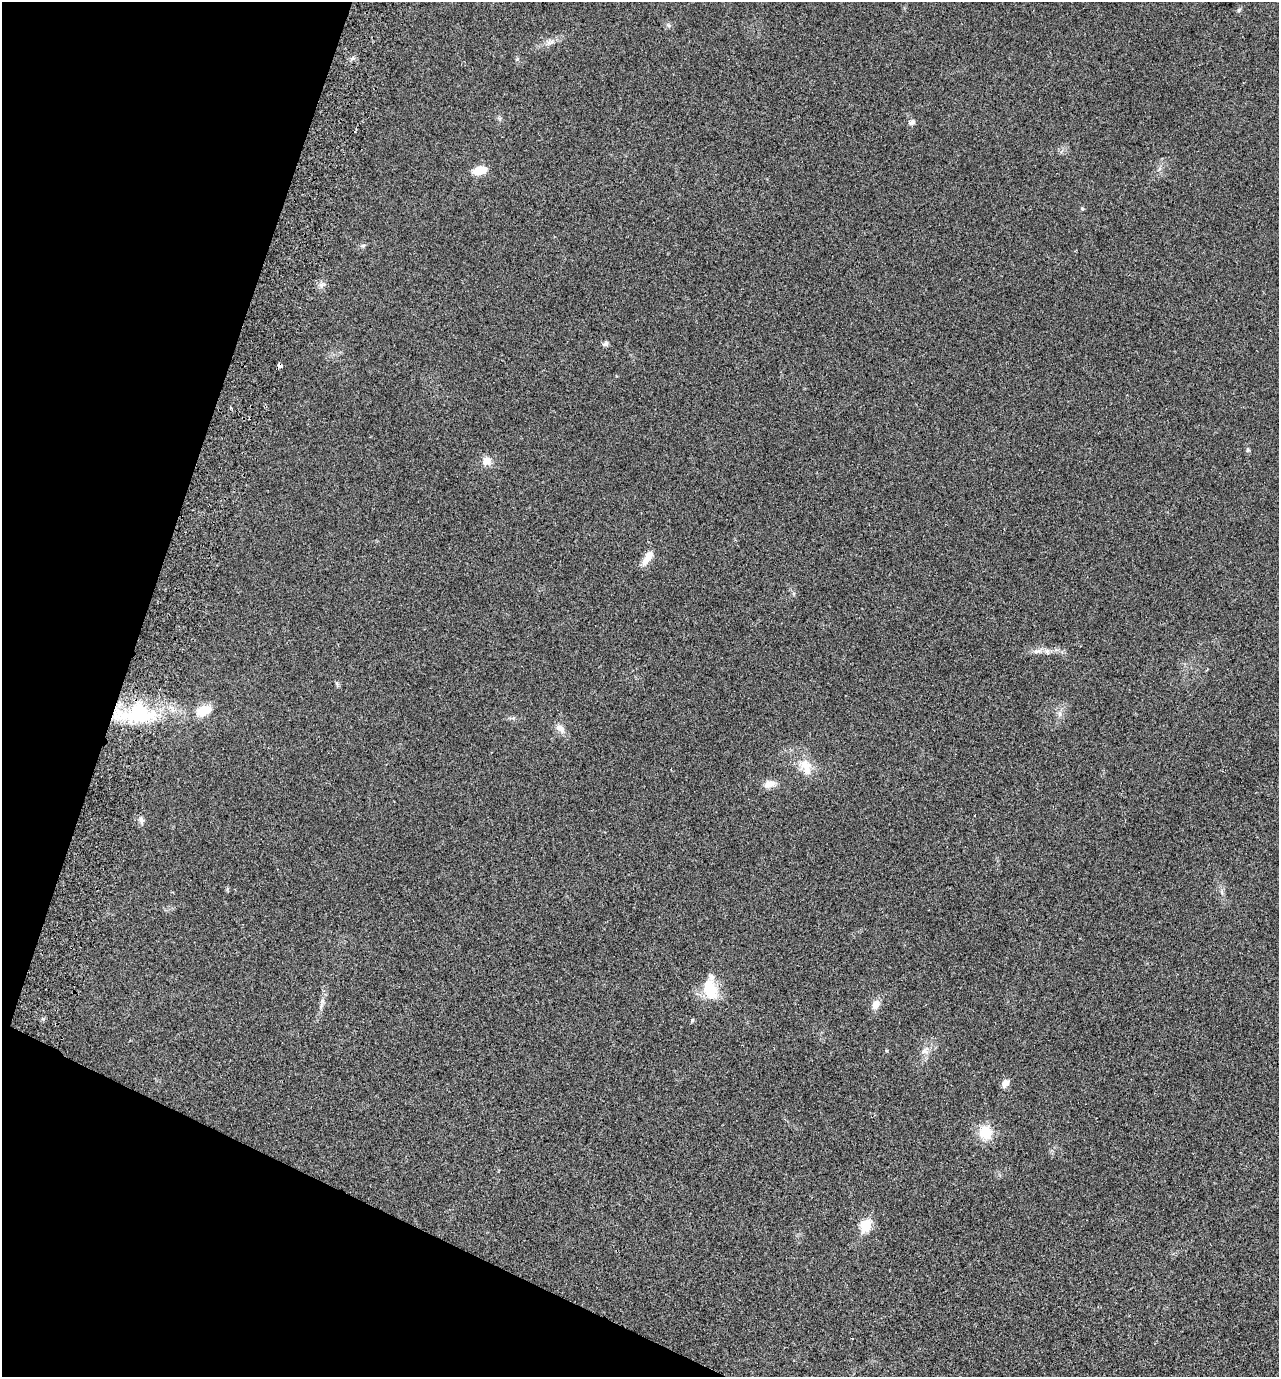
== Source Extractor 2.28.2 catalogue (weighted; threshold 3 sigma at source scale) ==
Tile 9 of 4 x 4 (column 1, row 3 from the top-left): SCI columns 325-1601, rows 1401-2775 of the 5624 x 5552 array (HDU 1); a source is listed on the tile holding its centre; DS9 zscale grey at full resolution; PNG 1281 x 1379 px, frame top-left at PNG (2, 2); no overlay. Shown black and unused: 18% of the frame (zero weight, under 2 of 3 exposures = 3% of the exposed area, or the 3 px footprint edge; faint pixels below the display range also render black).
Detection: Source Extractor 2.28.2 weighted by HDU 2 'WHT'; one run over the whole footprint, this tile lists its part. Background 0.0204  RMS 0.0053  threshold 0.024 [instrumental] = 3 sigma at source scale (4.5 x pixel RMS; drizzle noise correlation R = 1.50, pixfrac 1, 0.05/0.05 arcsec/px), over >= 5 px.
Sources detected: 38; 1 inside a brighter listed object's ellipse — not listed separately; the other 37 listed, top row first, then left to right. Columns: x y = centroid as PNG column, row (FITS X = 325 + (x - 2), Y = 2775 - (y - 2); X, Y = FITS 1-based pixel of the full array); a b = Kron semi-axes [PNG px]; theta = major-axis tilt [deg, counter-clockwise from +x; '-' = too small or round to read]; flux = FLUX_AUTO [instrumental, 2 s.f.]
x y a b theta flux
1239 10 6 5 - 0.88
668 25 7 4 -45 0.98
549 43 12 7 55 2.5
353 58 8 4 31 1.2
517 59 6 3 19 0.58
499 118 7 4 -18 0.85
912 122 9 7 33 1.7
480 170 12 7 13 11
1082 209 5 4 - 0.72
363 246 8 5 8 1
322 285 11 8 34 2.3
605 344 9 6 23 1.4
279 366 5 4 - 4.5
231 408 4 3 - 0.64
1248 450 5 5 - 0.8
487 461 11 11 - 4.8
647 558 21 8 58 5.5
1037 651 14 6 10 3
337 684 8 5 -64 0.91
204 710 16 10 22 10
1059 713 9 6 -84 2
140 714 44 29 -6 44
513 718 5 5 - 0.94
560 728 15 9 -44 3.8
806 767 26 17 -58 11
770 784 15 9 11 4.8
141 820 12 6 -76 2
227 889 7 4 71 0.65
1222 892 7 4 -72 1.1
710 989 25 17 -73 16
876 1004 12 9 60 4
321 1005 11 5 67 1.9
692 1020 6 4 64 0.67
925 1051 14 11 26 4.2
1005 1083 11 7 52 3.1
985 1132 15 14 - 13
866 1225 7 6 - 35
Overlapping masked pixels (flux is a lower limit): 2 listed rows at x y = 279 366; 140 714
Unlisted compact peaks at least as high as the median listed source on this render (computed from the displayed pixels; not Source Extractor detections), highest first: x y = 887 1051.